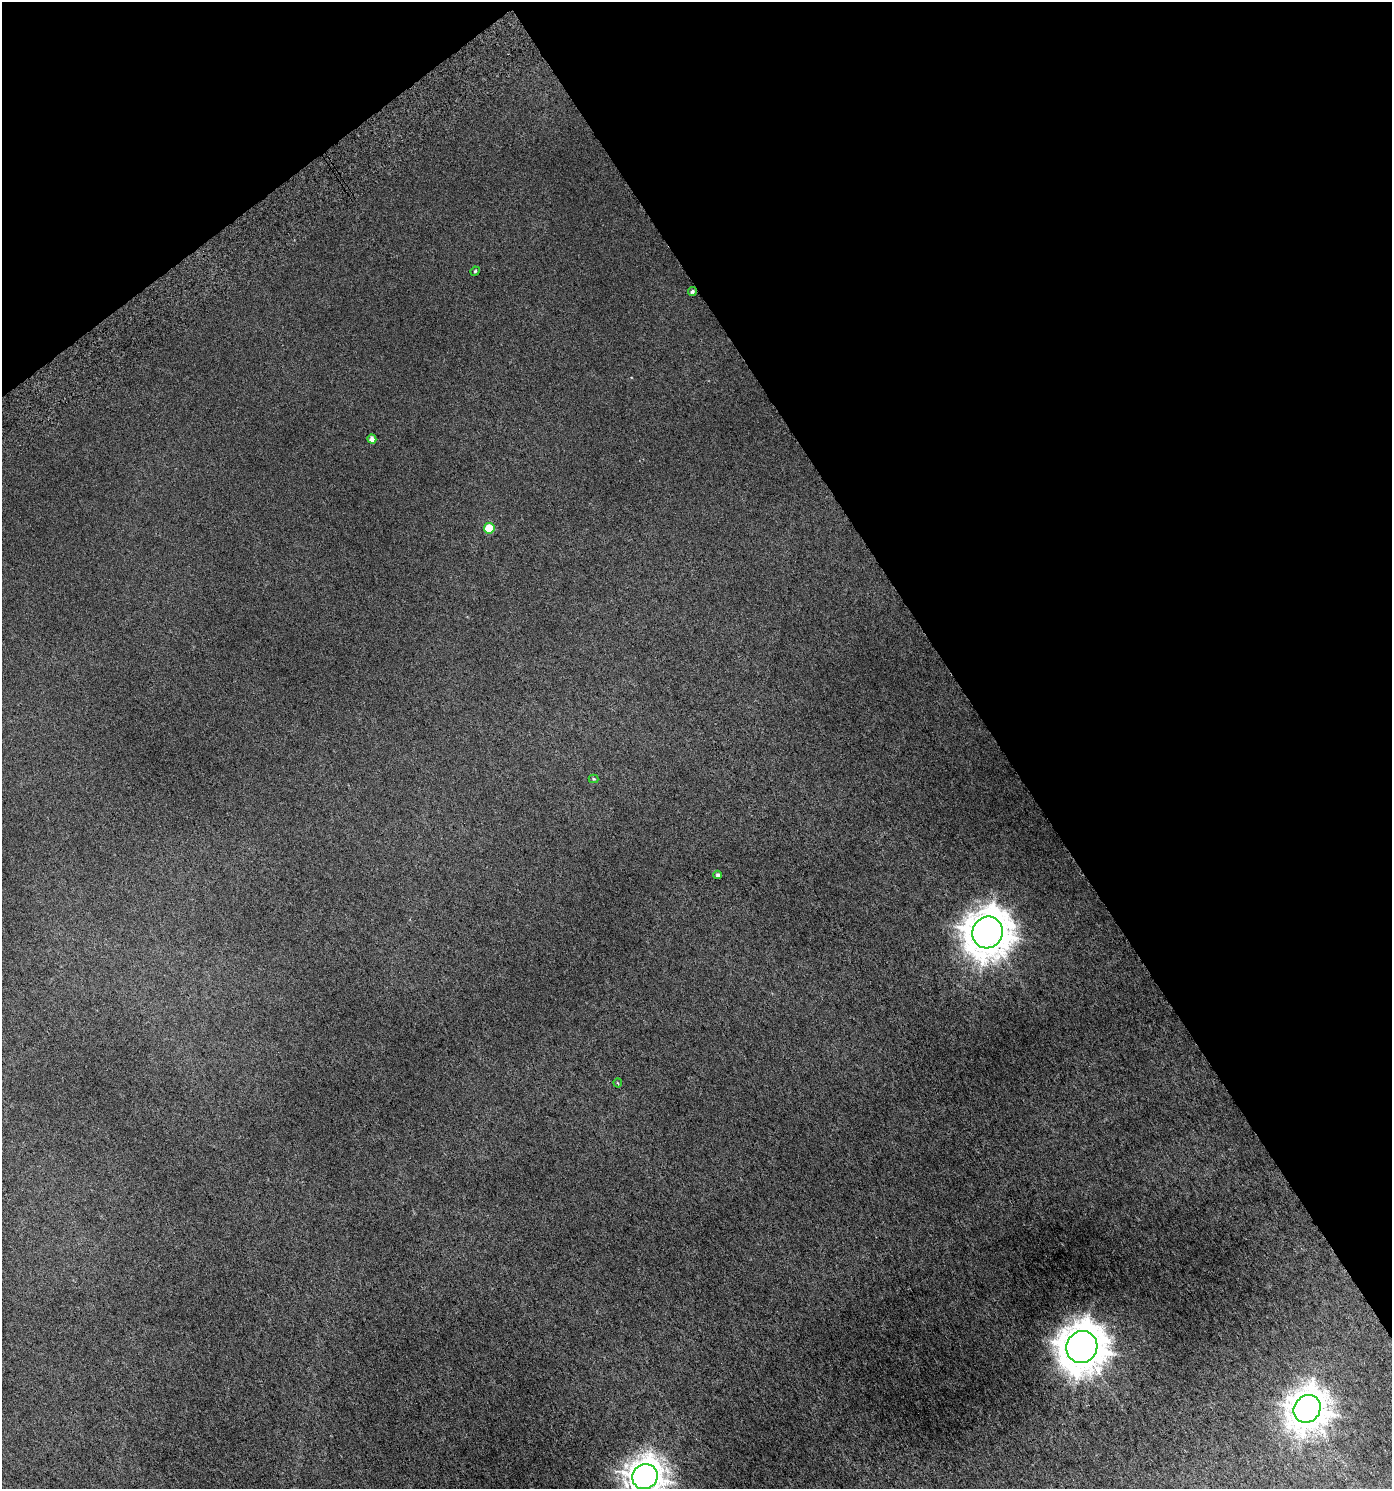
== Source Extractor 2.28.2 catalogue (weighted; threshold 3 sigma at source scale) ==
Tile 3 of 4 x 4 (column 3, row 1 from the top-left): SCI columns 2945-4334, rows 4516-6002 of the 5950 x 6051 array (HDU 1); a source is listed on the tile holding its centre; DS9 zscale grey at full resolution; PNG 1394 x 1491 px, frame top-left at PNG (2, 2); each listed source drawn as its Kron ellipse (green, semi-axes under 4 px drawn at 4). Shown black and unused: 34% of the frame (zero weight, under 3 of 6 exposures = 3% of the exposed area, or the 3 px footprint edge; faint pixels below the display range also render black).
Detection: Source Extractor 2.28.2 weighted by HDU 2 'WHT'; one run over the whole footprint, this tile lists its part. Background 0.00357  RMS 0.0023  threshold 0.00922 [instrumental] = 3 sigma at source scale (4.09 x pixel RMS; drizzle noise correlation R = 1.36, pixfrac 0.8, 0.0396/0.0396 arcsec/px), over >= 5 px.
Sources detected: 11; all 11 listed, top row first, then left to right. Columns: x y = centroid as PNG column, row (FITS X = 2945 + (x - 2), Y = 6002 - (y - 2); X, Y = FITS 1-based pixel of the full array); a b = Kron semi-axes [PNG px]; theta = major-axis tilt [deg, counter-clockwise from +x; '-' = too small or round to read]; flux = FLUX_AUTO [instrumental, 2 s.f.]
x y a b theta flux
475 271 5 4 - 0.22
692 292 4 4 - 0.41
372 439 4 4 - 0.91
489 528 5 5 - 7
594 779 5 4 - 0.22
718 875 4 4 - 0.42
988 932 16 15 - 500
618 1083 4 4 - 0.21
1082 1347 16 15 - 540
1307 1409 15 13 50 310
645 1477 13 12 - 270
Isophote crosses this tile's border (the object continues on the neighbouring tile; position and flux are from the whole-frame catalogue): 1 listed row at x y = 645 1477